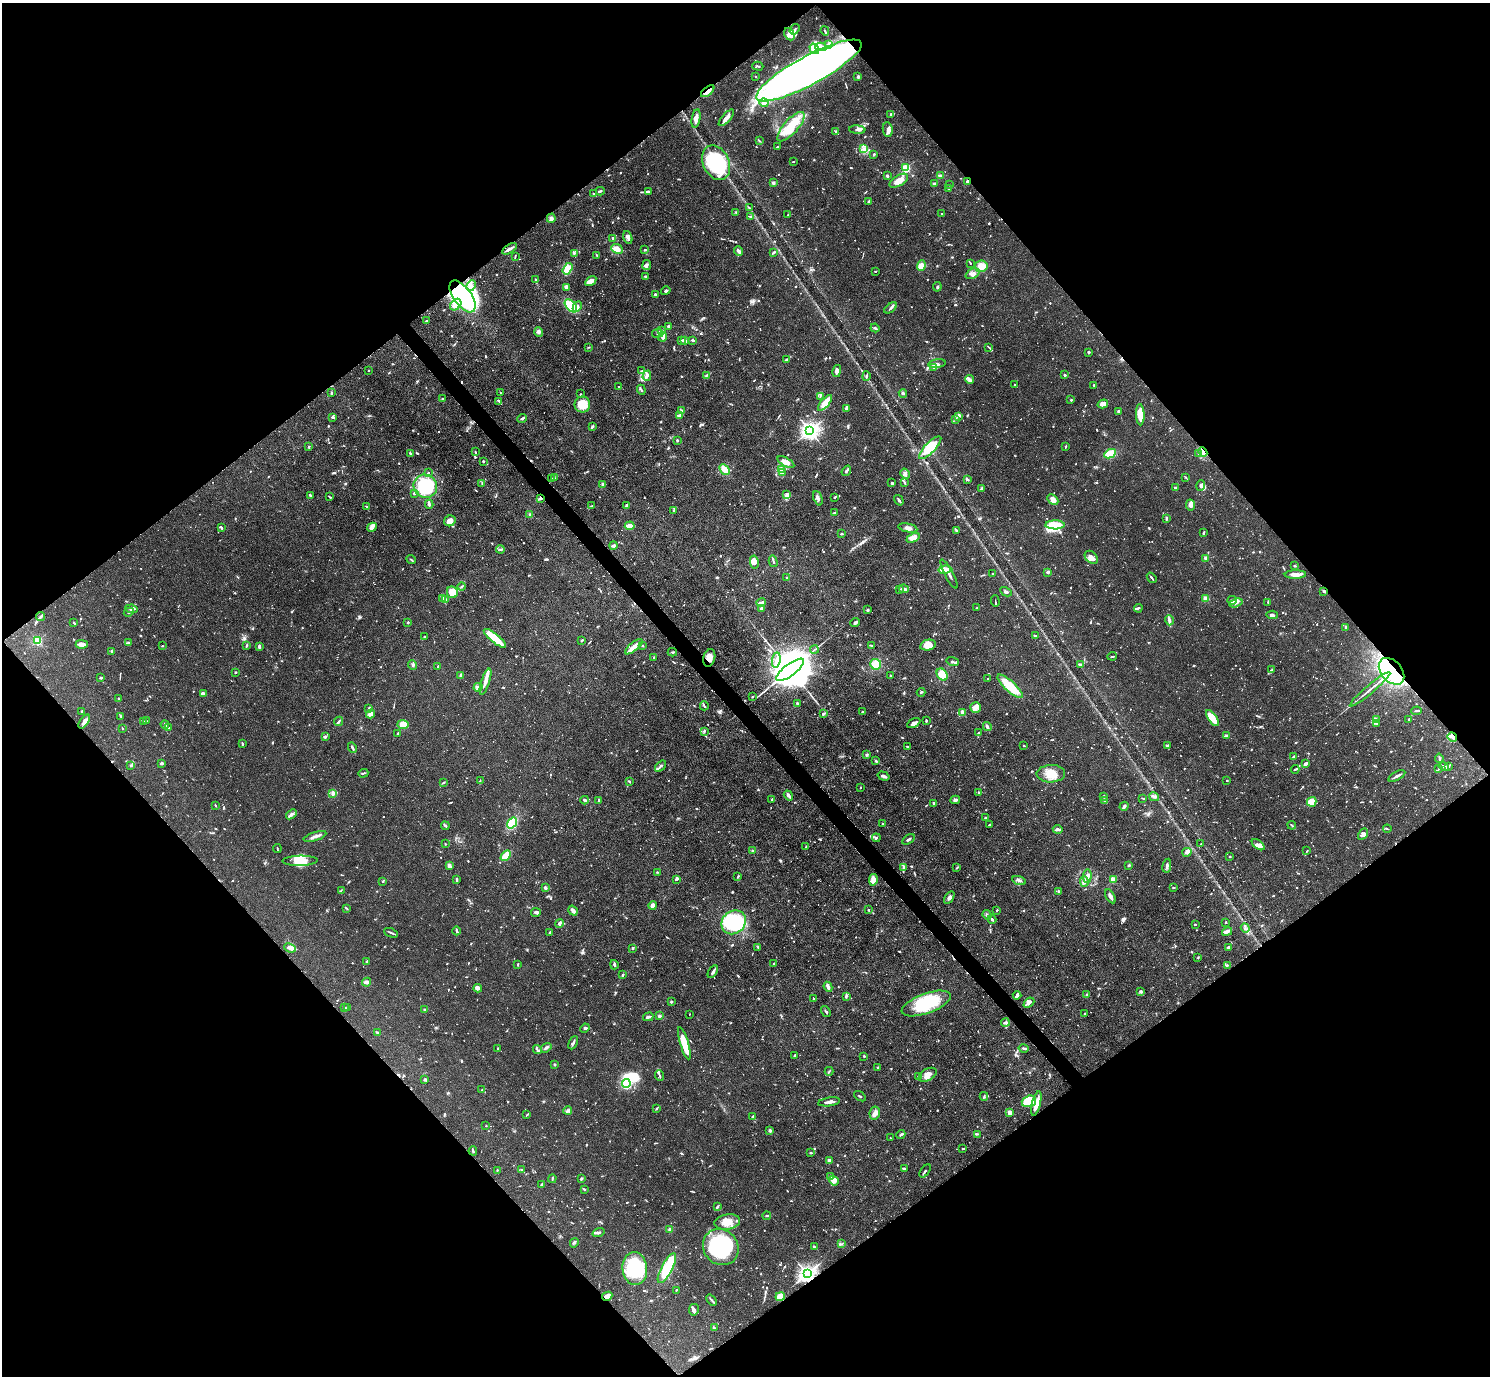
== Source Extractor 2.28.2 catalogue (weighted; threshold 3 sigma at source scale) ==
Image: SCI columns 10-5959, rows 308-5801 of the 5969 x 5965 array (HDU 1 of 3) = the unmasked area's bounding box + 8 px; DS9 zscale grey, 4 x 4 block average (1 PNG px = mean of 4 x 4 image px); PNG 1492 x 1378 px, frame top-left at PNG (2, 3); each listed source drawn as its Kron ellipse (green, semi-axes under 4 px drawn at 4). Shown black and unused: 50% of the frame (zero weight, under 3 of 4 exposures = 1% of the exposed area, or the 3 px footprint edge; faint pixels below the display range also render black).
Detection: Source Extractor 2.28.2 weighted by HDU 2 'WHT'. Background 0.0699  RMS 0.0041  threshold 0.0184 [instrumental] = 3 sigma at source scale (4.5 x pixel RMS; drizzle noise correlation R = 1.50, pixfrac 1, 0.05/0.05 arcsec/px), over >= 5 px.
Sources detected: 1741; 12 too faint to see at this stretch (4 x 4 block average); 16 inside a brighter object's white glare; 15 cosmic-ray / hot-pixel residue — neither listed nor drawn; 51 coinciding with a brighter row at this scale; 86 inside a brighter listed object's ellipse — not listed separately; of the other 1561, all 500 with FLUX_AUTO >= 1.89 (the completeness limit of this list) listed and drawn (1061 fainter detections not listed), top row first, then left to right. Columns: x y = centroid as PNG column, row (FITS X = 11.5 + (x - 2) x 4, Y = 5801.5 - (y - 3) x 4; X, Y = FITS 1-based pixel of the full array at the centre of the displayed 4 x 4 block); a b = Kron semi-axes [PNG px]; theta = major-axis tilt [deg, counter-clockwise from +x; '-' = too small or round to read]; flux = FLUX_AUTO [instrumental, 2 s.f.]
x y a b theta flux
794 29 6 2 54 5.9
825 31 5 2 - 3.2
789 34 6 5 - 14
828 45 3 2 - 2.8
821 47 6 4 3 7.4
814 49 5 3 - 6.7
758 66 5 2 - 2.8
809 71 59 14 28 2100
756 77 2 2 - 2.2
858 77 3 3 - 4.6
708 91 8 2 40 17
764 103 4 3 - 5.5
891 114 3 2 - 3.5
696 118 9 3 81 17
726 118 10 3 48 16
791 127 18 7 48 81
888 129 7 5 -83 13
857 130 8 2 -4 6.5
836 132 3 2 - 2.7
759 141 3 2 - 2.5
777 147 4 2 - 2.9
864 149 4 3 - 9.3
874 154 2 2 - 3.7
793 162 2 2 - 2
716 163 18 13 -65 200
906 168 2 2 - 230
887 176 3 2 - 4.5
941 176 2 2 - 8.3
899 181 10 5 31 24
967 181 2 2 - 3.5
773 183 3 3 - 4.8
934 184 2 2 - 8.8
950 185 2 2 - 3.4
949 188 2 2 - 12
600 191 4 2 - 3.4
649 191 4 2 - 3.8
593 194 2 2 - 2.4
869 201 4 2 - 2.7
750 208 4 2 - 2.9
736 212 2 2 - 2.2
941 214 2 2 - 2.8
788 215 2 2 - 2.2
751 217 3 2 - 3.5
551 218 4 4 - 7.2
628 237 7 4 -71 8.5
613 238 2 2 - 7
510 249 8 2 31 7.5
617 249 6 4 -24 27
645 250 2 2 - 4.7
739 251 5 2 - 9.3
774 252 3 2 - 5.2
574 253 2 2 - 2.4
597 255 3 2 - 2.7
515 256 3 2 - 1.9
970 263 3 2 - 1.9
647 265 5 3 - 9.2
921 266 5 4 - 28
981 266 6 6 - 24
568 269 6 4 59 67
875 271 2 2 - 2.1
973 274 7 4 23 11
645 276 3 2 - 2.3
535 280 4 2 - 3.5
591 281 6 3 33 16
471 286 6 4 63 8.5
566 287 3 2 - 16
937 287 5 2 - 4
666 291 5 3 - 3.9
656 295 3 2 - 2.3
463 296 18 9 -54 420
456 305 6 5 - 23
571 306 8 4 -48 70
577 307 6 3 64 10
891 308 7 2 38 4.9
427 321 3 2 - 2.9
669 326 2 2 - 7.3
875 328 4 2 - 4.7
661 331 3 2 - 2.9
538 332 5 3 - 5.4
658 333 5 3 - 4.4
663 337 5 4 - 7.2
681 340 4 2 - 2.3
692 340 2 2 - 5.5
684 341 4 2 - 9
589 347 3 2 - 1.9
989 347 4 2 - 2.2
1088 352 3 2 - 2.8
786 360 2 2 - 6.6
937 364 8 3 9 8.2
933 367 3 2 - 2.5
368 370 2 2 - 3.6
642 371 3 2 - 2.2
837 371 6 3 77 10
1065 375 3 2 - 3.2
647 376 5 3 - 8.9
706 376 3 2 - 2.7
866 376 5 2 - 3.5
969 379 4 3 - 5.9
1015 385 2 2 - 2
1094 385 2 2 - 2.4
619 387 2 2 - 2
641 390 5 2 - 3.9
332 393 3 2 - 2.5
500 393 3 2 - 2
903 393 4 2 - 3.1
581 394 2 2 - 2.3
820 396 2 2 - 2
442 399 2 2 - 1.9
1071 400 2 2 - 9.8
499 401 3 2 - 2.6
825 403 10 3 50 41
1103 404 5 4 - 16
582 405 8 8 - 45
847 408 4 3 - 6.5
681 410 3 2 - 2.1
1118 411 2 2 - 18
680 415 4 2 - 11
1140 415 10 3 -88 37
958 416 4 3 - 10
332 417 4 2 - 3.9
522 418 5 2 - 5.6
955 419 3 2 - 4.3
592 426 4 2 - 4.3
810 431 3 3 - 1100
677 440 2 2 - 3.1
309 447 2 2 - 2.5
1065 447 3 2 - 2.3
930 448 15 5 45 88
475 452 3 2 - 2.4
1203 452 5 4 - 12
410 453 2 2 - 4.3
1110 454 6 3 26 48
1199 454 3 2 - 2
483 461 2 2 - 3.3
786 462 9 4 -28 16
724 469 6 3 -47 27
782 470 3 3 - 4.9
846 471 6 2 52 4.2
783 472 4 2 - 3.6
428 473 3 2 - 2.3
905 474 5 4 - 6.7
1185 477 4 2 - 2
555 478 3 2 - 2.7
551 479 3 2 - 2.5
967 479 4 2 - 3.4
482 483 3 2 - 2
892 483 2 2 - 5
905 483 3 2 - 3
603 484 2 2 - 34
1201 485 5 3 - 8.9
425 486 12 11 - 170
1175 487 3 2 - 3.4
982 489 3 2 - 5.4
414 493 4 2 - 3.8
310 495 3 2 - 4.3
786 495 3 3 - 4.5
330 497 3 2 - 3.1
835 497 3 2 - 2
540 498 3 2 - 5.7
818 498 7 2 -69 7.4
899 500 5 2 - 5.4
1053 500 6 4 -46 16
429 504 4 2 - 4.9
626 505 3 2 - 5.1
1190 505 5 4 - 12
592 506 4 2 - 3.2
367 507 3 2 - 1.9
673 511 2 2 - 1.9
834 513 4 2 - 2.3
530 515 3 3 - 3.5
1166 518 4 2 - 3.2
450 521 6 5 - 12
1055 525 9 4 -1 43
630 526 5 2 - 31
221 527 3 2 - 3.8
372 527 5 3 - 8.9
908 528 9 4 -12 11
957 530 2 2 - 2.3
1203 533 4 2 - 3.2
841 534 3 2 - 1.9
913 538 7 3 27 21
613 545 4 2 - 7.4
500 549 4 2 - 3.1
1091 557 7 5 -44 14
1206 558 2 2 - 41
411 559 5 2 - 2.3
773 561 6 2 -76 3.4
754 562 6 4 -79 11
1294 566 3 2 - 2.8
945 569 6 3 11 25
1048 572 4 2 - 4.6
993 573 2 2 - 2.1
949 574 16 2 -62 9.9
1295 575 10 3 2 28
787 578 3 2 - 3.1
1152 578 6 2 -52 3.6
462 587 4 2 - 3.2
899 589 2 2 - 2.3
904 589 5 2 - 11
1324 591 3 2 - 5.2
452 592 6 5 - 53
1006 592 6 2 -27 5
443 598 3 2 - 2.8
446 599 3 2 - 2.1
1206 599 2 2 - 81
1232 600 4 4 - 7.1
995 601 6 2 -88 1.9
761 602 5 2 - 10
1268 602 2 2 - 2.5
1236 603 7 2 18 5.8
761 608 4 2 - 5.3
977 608 2 2 - 2.6
1138 608 4 2 - 3.7
132 609 6 4 -7 7.8
868 610 3 2 - 5.6
129 612 5 2 - 4.2
1272 615 6 2 -5 6.6
41 616 4 2 - 4.6
1169 620 5 3 - 5.9
408 622 2 2 - 2.8
74 623 3 2 - 2.7
855 623 5 2 - 3.9
1346 627 2 2 - 18
1035 636 3 2 - 3.8
425 637 3 2 - 3
495 638 14 4 -39 59
37 640 2 2 - 240
582 640 3 2 - 2.8
128 643 2 2 - 2.3
82 644 6 3 -1 16
247 645 4 2 - 4.1
928 645 8 5 13 17
162 646 2 2 - 2
259 646 3 2 - 7.2
642 646 2 2 - 10
872 646 3 2 - 2.1
634 647 11 3 39 19
814 649 4 2 - 3.3
112 651 2 2 - 16
672 652 4 2 - 2.7
1112 656 4 2 - 2.8
654 657 2 2 - 2
709 658 9 6 75 19
776 660 7 3 80 8.8
953 662 6 2 -18 5.6
876 664 5 5 - 27
413 665 5 2 - 3.2
1080 665 4 3 - 5.4
438 667 3 2 - 3.1
790 670 17 6 37 23000
1272 670 4 2 - 2.9
1391 671 15 10 -49 550
235 672 2 2 - 2.9
942 674 6 5 - 35
461 675 3 2 - 2.2
891 676 3 2 - 2.4
101 678 3 2 - 4
988 678 2 2 - 6.9
485 682 14 3 72 13
1010 686 16 5 -43 78
478 687 4 3 - 5.7
1370 689 26 2 40 15
921 692 4 2 - 3
203 693 3 2 - 11
753 697 3 2 - 2
119 698 2 2 - 2.5
797 703 2 2 - 3.8
704 706 4 2 - 3.3
369 708 4 3 - 3.5
976 708 5 5 - 11
82 711 2 2 - 3.1
1416 711 5 2 - 3.2
862 712 3 2 - 2.2
963 712 2 2 - 63
371 714 4 3 - 8.2
823 714 3 2 - 3.2
121 716 3 3 - 3.2
1212 718 9 4 -55 49
1409 719 2 2 - 6.1
1376 720 3 2 - 3.4
146 721 3 2 - 2
339 721 5 2 - 4.1
926 721 3 2 - 2.7
84 722 8 3 54 11
143 722 2 2 - 2.8
914 723 7 3 30 12
1376 723 3 2 - 2.3
165 724 4 2 - 3.8
403 724 5 4 - 41
987 726 5 2 - 6.7
122 728 2 2 - 3.2
169 728 3 2 - 2.4
704 731 3 2 - 2.8
398 733 3 2 - 3
978 733 4 2 - 2
1226 736 4 3 - 4.7
325 737 4 2 - 4.7
1452 737 5 2 - 6.1
242 744 4 2 - 2.6
1024 746 2 2 - 2.3
1167 746 4 2 - 2.1
352 747 5 2 - 4.9
907 747 3 2 - 2.8
866 755 3 2 - 2.6
1293 757 3 2 - 2.3
1439 758 4 2 - 3.2
876 761 3 2 - 3.4
162 763 2 2 - 5.9
1305 764 4 3 - 5.4
131 765 3 2 - 3.4
660 766 7 2 45 4.2
1449 766 3 2 - 3
1444 767 5 3 - 5
1295 769 4 2 - 3
1439 769 2 2 - 2.7
363 773 5 2 - 3.3
1051 774 14 8 2 43
883 776 6 3 -17 6.1
1397 776 9 2 28 7.4
480 781 3 2 - 1.9
1227 781 2 2 - 2.2
630 782 3 2 - 2.1
443 783 2 2 - 2.6
861 787 2 2 - 1.9
978 792 2 2 - 6.3
333 794 4 2 - 2.7
788 795 5 2 - 7.8
1104 797 3 2 - 2.3
1154 797 5 2 - 4.3
1143 798 3 2 - 2.9
585 800 4 2 - 5.5
599 800 3 2 - 4.6
772 800 3 2 - 2.2
955 800 5 4 - 6.6
1105 801 4 3 - 3.9
1312 802 5 4 - 33
934 803 4 2 - 3.8
215 805 3 2 - 2.3
1124 806 4 3 - 4.4
291 814 6 2 40 8.5
985 818 2 2 - 5.1
512 823 6 4 54 94
882 824 2 2 - 2
990 825 3 2 - 3.2
1292 825 4 2 - 3.3
445 826 4 2 - 5.3
1058 829 5 3 - 7.8
1387 829 4 2 - 2
1363 834 6 4 61 6.9
315 836 12 3 17 10
876 838 4 2 - 2.7
908 839 7 2 34 4.8
445 844 2 2 - 5.9
1201 844 2 2 - 2.4
1258 845 7 3 -39 10
806 847 2 2 - 2.3
277 848 4 2 - 2.2
752 850 2 2 - 3
1307 851 3 2 - 1.9
1187 852 4 3 - 10
506 856 6 3 44 34
1230 856 2 2 - 2.8
300 861 17 5 1 30
1129 865 3 2 - 3.7
449 866 4 3 - 7.5
1167 866 7 3 80 6.3
904 867 4 2 - 5.1
957 867 3 2 - 2
657 872 2 2 - 2
738 876 4 2 - 2
1087 876 7 4 87 13
456 879 4 2 - 4.1
676 879 3 2 - 4.2
873 880 6 4 82 18
1019 880 7 2 -19 5.4
1113 880 2 2 - 110
383 881 3 2 - 2
1084 882 5 3 - 6.4
545 888 2 2 - 21
1174 888 3 2 - 2.9
341 890 3 2 - 1.9
1059 892 3 2 - 6.6
1110 896 8 3 -60 9.3
949 897 7 3 56 6.8
653 905 4 3 - 14
347 909 3 2 - 2
869 910 2 2 - 3
997 910 2 2 - 1.9
573 911 5 3 - 10
536 912 5 3 - 5.6
987 915 5 2 - 4.1
992 919 4 2 - 4.4
734 922 13 11 39 130
1225 922 2 2 - 1.9
559 923 4 3 - 9.1
1195 924 2 2 - 2.5
1245 928 5 2 - 4.2
457 931 4 2 - 5.6
550 932 3 2 - 2.2
1227 932 5 2 - 9.5
391 933 7 2 -23 5
758 947 3 2 - 2.5
1229 947 3 2 - 8.2
290 948 6 4 -21 15
632 948 2 2 - 4.3
1198 958 3 2 - 2.1
366 962 3 2 - 2.9
518 964 3 2 - 2.2
774 964 3 2 - 4.3
614 965 4 2 - 5.9
1227 965 3 2 - 2.1
713 972 7 2 59 7.1
622 975 3 2 - 3.7
366 982 4 4 - 8.7
828 987 5 2 - 11
478 988 4 3 - 8.5
1140 991 4 2 - 3.1
1017 995 4 3 - 5.5
1087 995 4 2 - 2.2
846 996 4 3 - 3.8
813 998 2 2 - 4.3
671 1002 2 2 - 6.7
926 1003 26 10 20 140
1029 1003 6 3 40 8.3
347 1007 2 2 - 2.1
345 1008 2 2 - 2.5
425 1010 2 2 - 17
826 1011 6 2 -55 4.1
689 1014 2 2 - 2.7
1085 1014 3 2 - 2
659 1016 2 2 - 7
648 1017 5 2 - 8.2
1005 1022 4 3 - 6.7
585 1028 5 3 - 4.2
377 1033 3 2 - 2.6
573 1043 7 2 65 5.2
684 1043 17 4 -74 56
498 1048 2 2 - 2.4
546 1048 5 2 - 6.8
1024 1048 5 2 - 3.9
537 1049 4 2 - 3.9
795 1055 3 3 - 3.1
864 1056 2 2 - 2.9
555 1065 2 2 - 13
877 1067 2 2 - 2.2
829 1071 4 2 - 2.1
928 1075 10 6 30 19
660 1076 5 2 - 3.4
919 1077 2 2 - 4.1
425 1079 2 2 - 4.5
626 1083 4 3 - 200
482 1090 2 2 - 2
860 1096 6 2 -33 2.7
984 1096 4 2 - 3.2
1029 1101 7 5 18 72
829 1102 11 2 8 9.3
1036 1104 12 4 76 25
656 1108 3 2 - 3.4
568 1110 4 3 - 5.3
875 1113 6 5 - 11
1009 1113 2 2 - 54
527 1115 4 2 - 2.1
753 1116 3 2 - 3.8
486 1126 2 2 - 1.9
770 1130 3 3 - 4.7
901 1134 5 2 - 2.7
977 1134 4 2 - 2.6
890 1138 2 2 - 2.2
963 1149 3 2 - 1.9
473 1151 4 2 - 4
811 1153 3 2 - 2.9
829 1161 2 2 - 31
904 1168 3 2 - 4.6
497 1170 3 2 - 3.4
521 1170 3 2 - 2.6
925 1171 7 2 54 3.8
830 1176 2 2 - 2
552 1179 4 2 - 2.3
581 1179 4 2 - 3.5
834 1181 5 4 - 9
542 1184 4 3 - 3.9
584 1189 4 2 - 2.1
717 1207 4 2 - 3.2
767 1216 4 2 - 2.8
727 1222 13 7 8 32
670 1229 3 3 - 5.7
598 1233 6 2 17 4.6
574 1243 5 2 - 3.3
841 1244 3 2 - 3
721 1247 19 17 -48 280
814 1247 4 2 - 4.5
635 1268 16 12 -85 170
667 1268 16 5 62 80
807 1274 3 3 - 1500
676 1290 3 2 - 2.1
607 1296 5 4 - 25
780 1297 5 4 - 25
712 1300 6 2 -49 4.3
694 1310 6 5 - 7.1
714 1328 3 2 - 2.3
Overlapping masked pixels (flux is a lower limit): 13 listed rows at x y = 809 71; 708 91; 967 181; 510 249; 463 296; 1203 452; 540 498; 1324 591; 709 658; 1391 671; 1452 737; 807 1274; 607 1296
Diffuse or blended objects may show on this block-average render without a row.